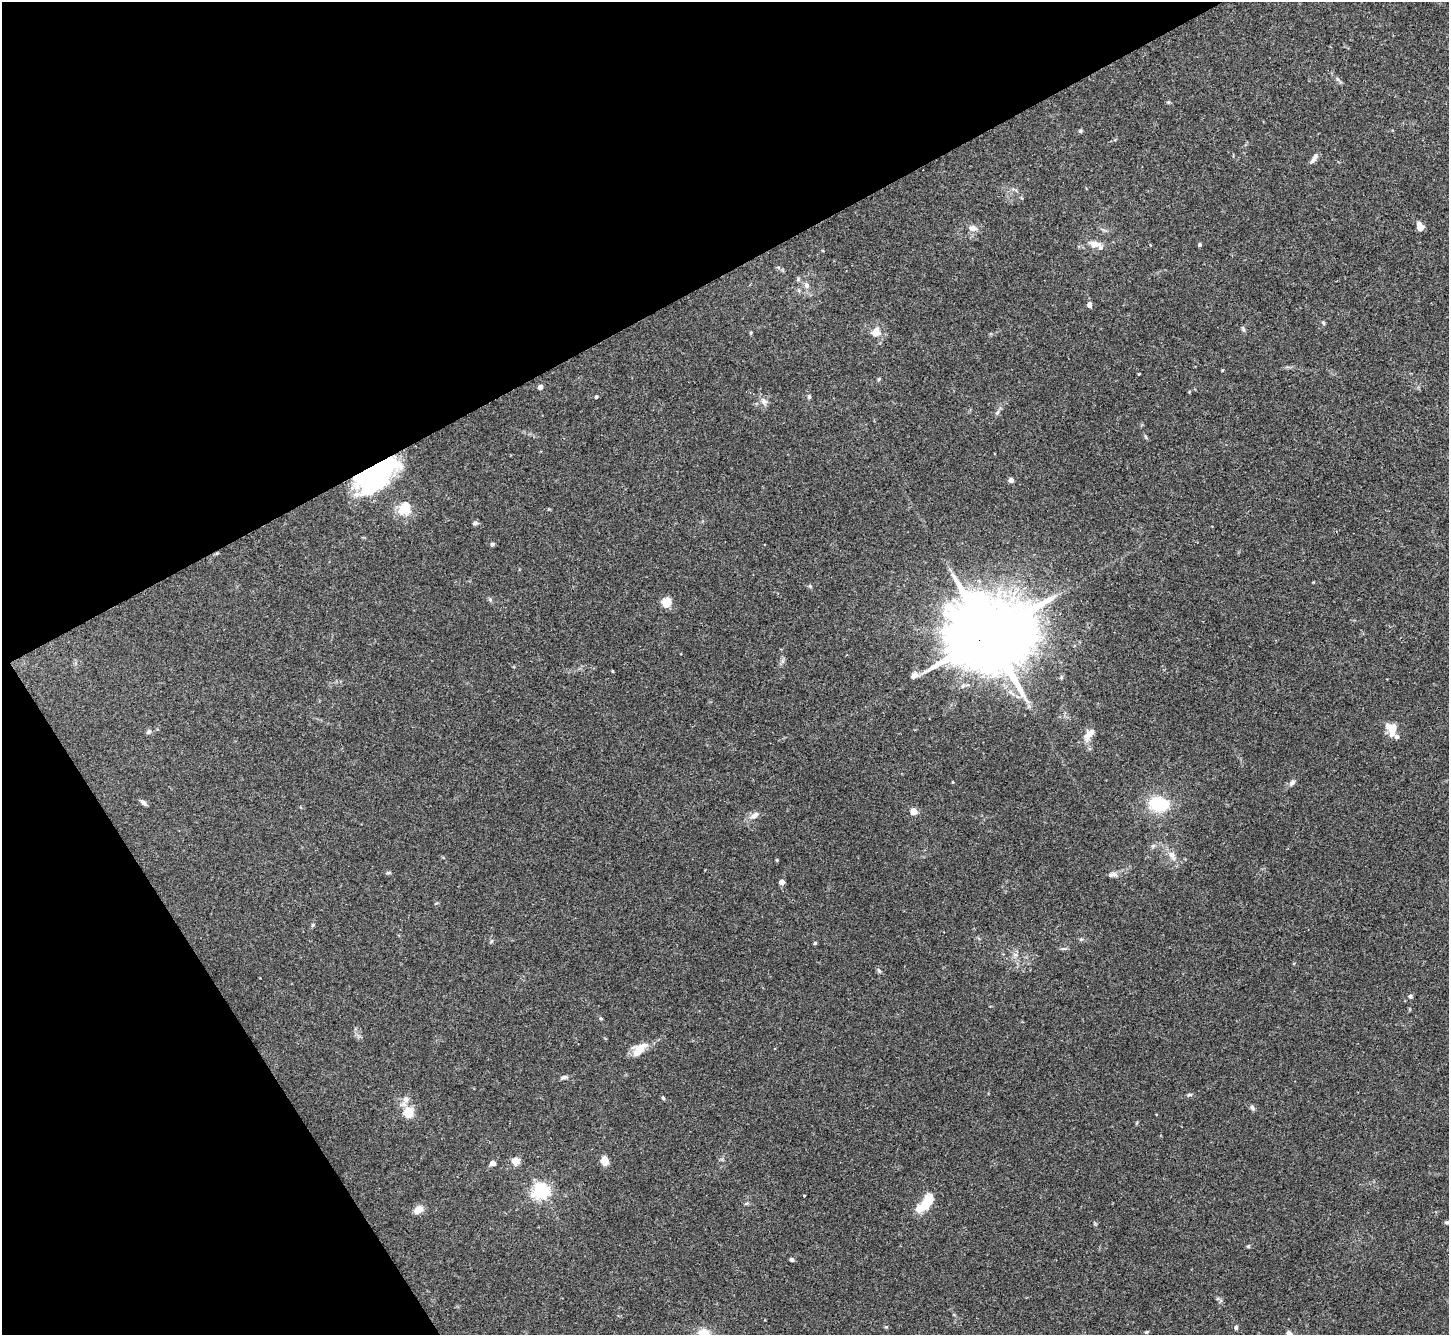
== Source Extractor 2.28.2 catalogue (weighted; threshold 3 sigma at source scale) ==
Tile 5 of 4 x 4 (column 1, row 2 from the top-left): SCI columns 4-1450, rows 2960-4292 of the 5792 x 5782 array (HDU 1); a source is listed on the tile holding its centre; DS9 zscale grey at full resolution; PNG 1451 x 1337 px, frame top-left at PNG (2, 2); no overlay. Shown black and unused: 29% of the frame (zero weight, under 3 of 4 exposures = <1% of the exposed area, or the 3 px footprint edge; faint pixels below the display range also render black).
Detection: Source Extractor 2.28.2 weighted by HDU 2 'WHT'; one run over the whole footprint, this tile lists its part. Background 0.11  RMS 0.0068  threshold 0.0307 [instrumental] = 3 sigma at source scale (4.5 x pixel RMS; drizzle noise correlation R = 1.50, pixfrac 1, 0.05/0.05 arcsec/px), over >= 5 px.
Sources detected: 79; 4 inside a brighter object's white glare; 2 cosmic-ray / hot-pixel residue — not listed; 3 inside a brighter listed object's ellipse — not listed separately; the other 70 listed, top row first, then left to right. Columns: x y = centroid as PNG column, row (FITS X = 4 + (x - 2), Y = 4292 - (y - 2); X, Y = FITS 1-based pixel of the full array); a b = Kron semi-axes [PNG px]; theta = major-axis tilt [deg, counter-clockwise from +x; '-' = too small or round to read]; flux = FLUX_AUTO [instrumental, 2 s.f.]
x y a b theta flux
1314 158 14 5 57 3
1420 226 8 6 -54 5.1
972 228 11 7 -20 3.5
1095 244 13 7 -2 5.8
1199 245 5 4 - 1
807 285 7 6 - 2.6
1089 305 6 5 - 2.5
1323 323 5 4 - 0.87
1243 329 6 4 -72 1.1
876 332 14 12 61 6.5
879 379 5 4 - 0.78
540 387 4 4 - 3.2
596 397 4 3 - 0.8
809 397 5 4 - 0.96
764 401 8 7 - 2.6
997 413 6 4 45 1.2
384 468 43 25 19 47
1011 480 6 5 - 2.2
404 508 7 6 - 26
475 523 7 5 3 1.3
492 544 5 5 - 1.1
810 586 5 4 - 0.83
490 600 6 4 -2 1
666 602 6 6 - 18
988 635 24 16 23 11000
612 671 4 3 - 0.57
914 675 10 7 43 3.2
1061 677 5 4 - 0.9
1391 729 13 9 -67 11
149 732 7 6 - 1.6
1089 734 15 8 43 6.7
953 782 4 3 - 0.5
1292 783 9 6 42 2.1
143 803 9 5 -42 2.1
1159 804 19 13 -12 36
913 811 5 4 - 13
754 815 14 7 31 3.9
1153 846 6 5 - 1.2
1172 855 14 7 -60 4.4
777 860 5 3 - 0.65
388 873 6 4 0 0.95
1114 874 11 7 -28 2.7
782 882 4 4 - 5.7
313 925 5 5 - 0.87
815 943 5 4 - 0.77
1015 955 7 4 18 1.4
879 970 6 4 -87 1.1
1410 996 6 5 - 1.2
601 1019 5 3 - 0.66
639 1049 22 12 40 8.7
564 1077 10 5 16 1.6
1189 1095 8 4 1 1.1
663 1098 5 4 - 0.9
405 1099 9 8 - 3.3
1252 1107 8 5 -71 1.5
408 1113 7 7 - 17
604 1160 9 7 -74 7
516 1161 9 9 - 5.2
493 1163 4 4 - 7.2
541 1191 6 6 - 210
804 1196 3 3 - 0.98
927 1203 24 11 60 14
418 1210 9 7 31 6.9
1447 1222 8 4 -7 1.2
1248 1246 5 4 - 0.79
791 1260 5 4 - 1.5
1236 1327 5 5 - 1.3
1146 1332 6 4 26 0.91
1289 1333 8 6 -42 2.2
704 1334 12 10 -24 12
Overlapping masked pixels (flux is a lower limit): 2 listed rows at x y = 384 468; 988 635
Isophote crosses this tile's border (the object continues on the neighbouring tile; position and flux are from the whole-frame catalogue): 3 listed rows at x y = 1447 1222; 1289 1333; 704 1334